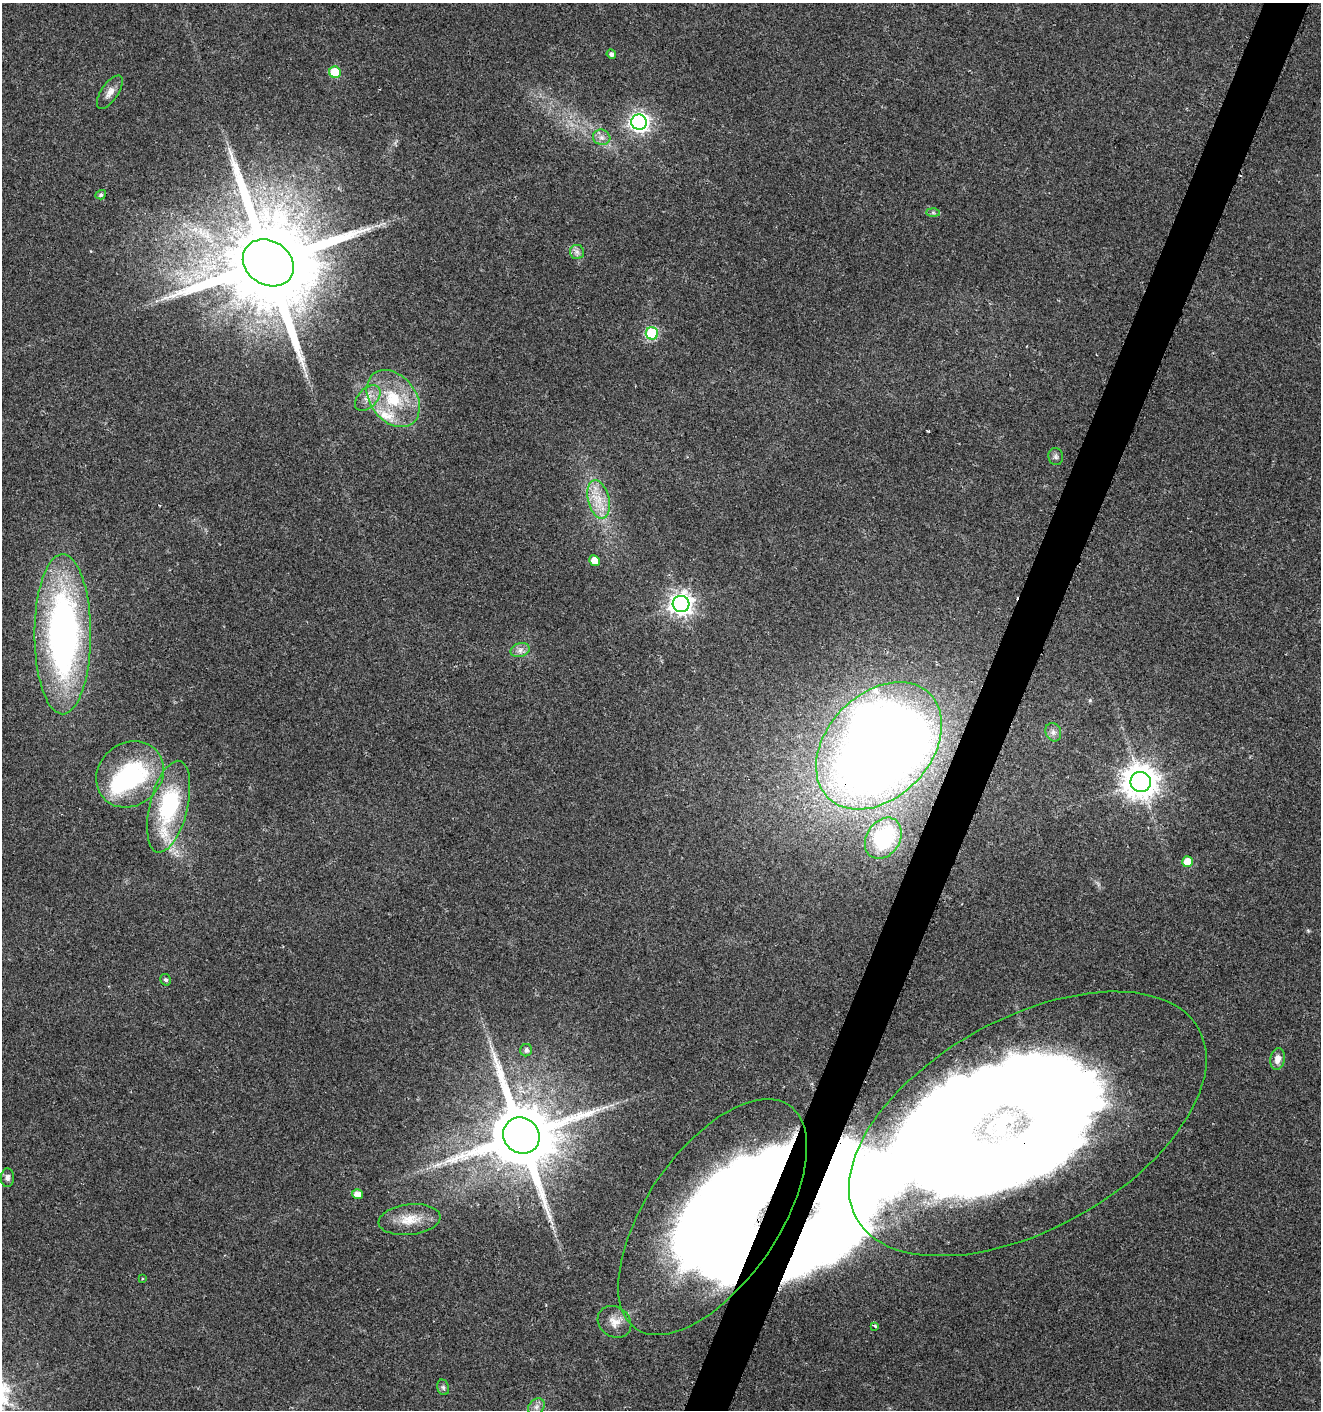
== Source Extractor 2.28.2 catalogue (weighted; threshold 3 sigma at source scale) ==
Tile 10 of 4 x 4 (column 2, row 3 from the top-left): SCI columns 1598-2916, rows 1414-2821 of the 5767 x 5648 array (HDU 1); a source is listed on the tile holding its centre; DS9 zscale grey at full resolution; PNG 1323 x 1412 px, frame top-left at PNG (2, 3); each listed source drawn as its Kron ellipse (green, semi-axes under 4 px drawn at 4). Shown black and unused: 3% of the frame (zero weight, under 2 of 3 exposures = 1% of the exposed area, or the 3 px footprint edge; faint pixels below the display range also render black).
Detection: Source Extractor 2.28.2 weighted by HDU 2 'WHT'; one run over the whole footprint, this tile lists its part. Background 0.0196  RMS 0.0049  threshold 0.022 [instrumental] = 3 sigma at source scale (4.5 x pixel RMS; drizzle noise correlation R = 1.50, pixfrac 1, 0.0396/0.0396 arcsec/px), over >= 5 px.
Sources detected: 51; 7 inside a brighter object's white glare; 1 cosmic-ray / hot-pixel residue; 1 long thin detection or spike segment (spike, bleed or trail) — neither listed nor drawn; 3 inside a brighter listed object's ellipse — not listed separately; the other 39 listed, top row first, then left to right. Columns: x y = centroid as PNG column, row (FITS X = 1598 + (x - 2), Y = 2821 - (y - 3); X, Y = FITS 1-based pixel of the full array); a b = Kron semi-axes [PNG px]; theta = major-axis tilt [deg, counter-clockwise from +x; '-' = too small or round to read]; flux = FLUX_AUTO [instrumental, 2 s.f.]
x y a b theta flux
611 54 5 4 - 1.6
335 72 6 5 - 19
110 92 19 8 56 3.6
639 122 8 7 - 230
602 137 9 7 -16 2.5
101 195 5 4 - 1.1
933 213 7 4 -1 0.89
577 252 7 7 - 1.9
268 263 27 22 -33 12000
652 333 6 6 - 46
368 398 15 9 45 4.7
393 399 31 23 -52 27
1056 457 8 7 - 1.5
599 499 20 10 -77 9.1
595 561 5 5 - 6.8
681 604 8 8 - 360
63 634 80 28 -90 200
520 650 10 7 16 2.4
1053 732 9 7 -67 2.1
879 746 73 52 46 890
130 774 36 31 41 60
1141 782 10 10 - 900
169 807 47 19 76 54
883 838 22 16 57 38
1188 862 5 5 - 7.9
166 980 6 5 - 1.2
526 1050 6 6 - 1.6
1278 1059 11 7 77 3.9
1028 1124 196 105 29 2000
521 1136 19 17 -42 5500
7 1178 9 6 87 1.9
357 1194 5 5 - 3.8
712 1217 136 66 56 710
409 1220 31 15 6 11
142 1279 3 2 - 0.44
614 1322 18 15 -37 5.8
875 1326 3 3 - 2.4
443 1387 8 6 -73 1.2
536 1407 9 7 46 2.1
Overlapping masked pixels (flux is a lower limit): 3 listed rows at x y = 879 746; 1028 1124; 712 1217
Unlisted compact peaks at least as high as the median listed source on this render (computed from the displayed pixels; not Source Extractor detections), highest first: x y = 1090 700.